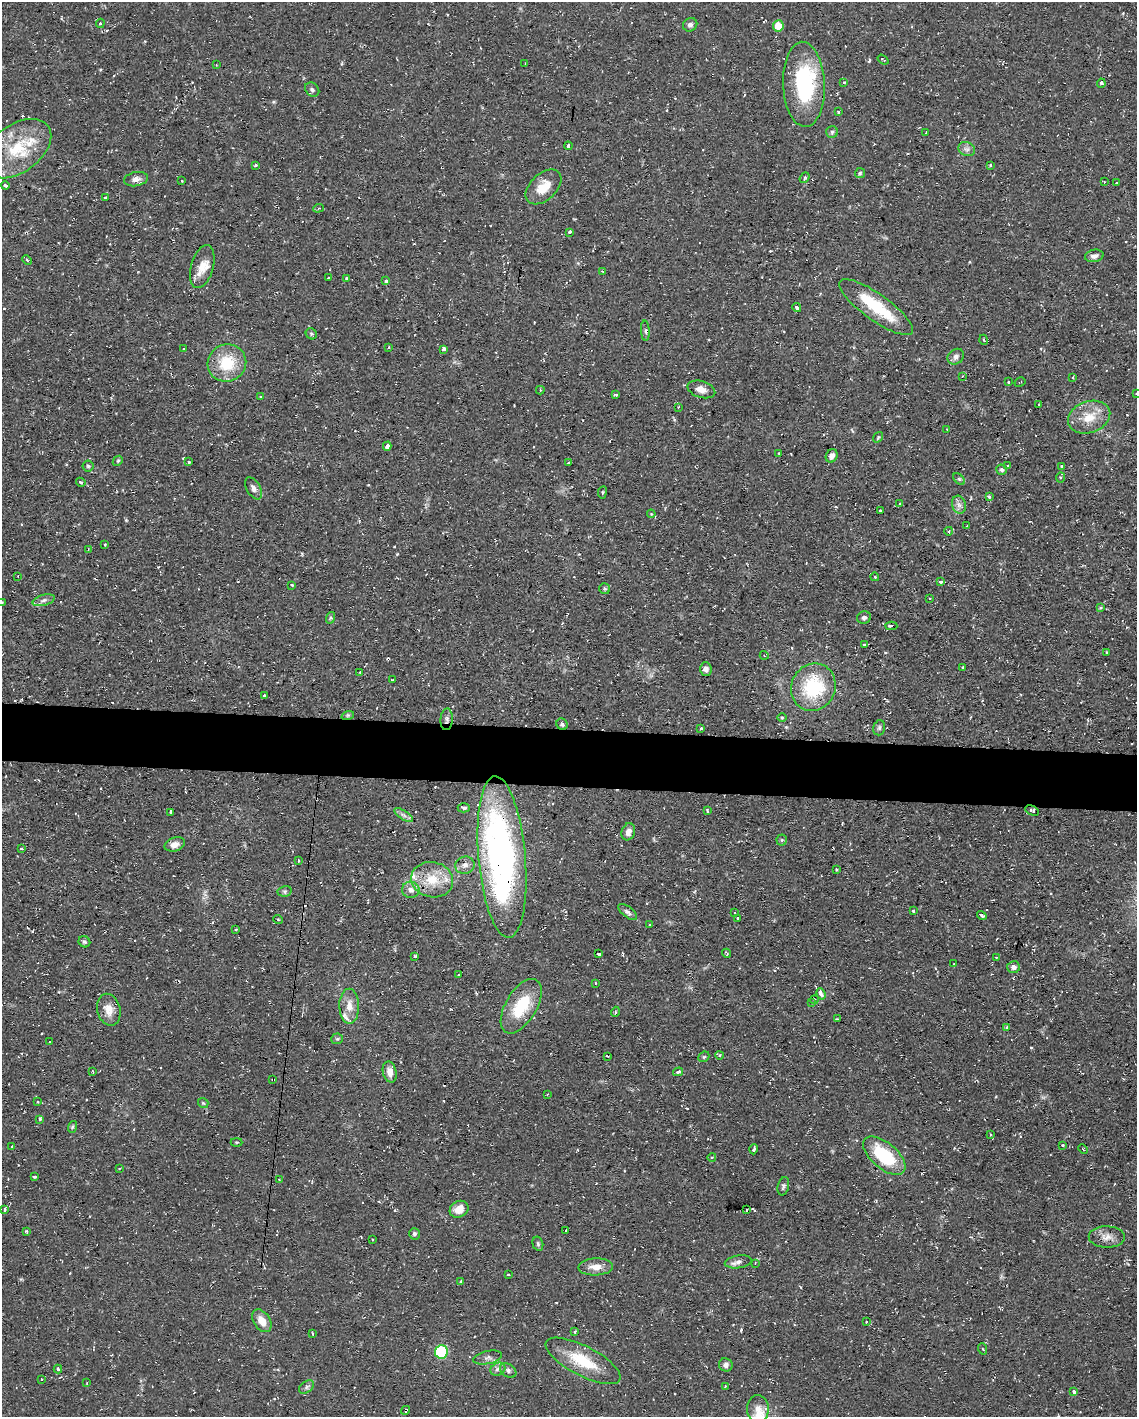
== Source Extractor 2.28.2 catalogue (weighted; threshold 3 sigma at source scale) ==
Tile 6 of 4 x 3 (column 2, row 2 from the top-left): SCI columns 1135-2269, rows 1629-3043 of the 4538 x 4561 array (HDU 1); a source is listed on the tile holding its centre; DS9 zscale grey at full resolution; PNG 1139 x 1419 px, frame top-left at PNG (2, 2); each listed source drawn as its Kron ellipse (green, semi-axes under 4 px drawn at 4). Shown black and unused: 4% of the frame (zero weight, under 2 of 3 exposures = <1% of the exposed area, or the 3 px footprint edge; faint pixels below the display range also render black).
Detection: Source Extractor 2.28.2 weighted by HDU 2 'WHT'; one run over the whole footprint, this tile lists its part. Background 0.112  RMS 0.0077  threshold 0.0345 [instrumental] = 3 sigma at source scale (4.5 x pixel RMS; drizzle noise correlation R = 1.50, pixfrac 1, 0.05/0.05 arcsec/px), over >= 5 px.
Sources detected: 244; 2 inside a brighter object's white glare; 23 cosmic-ray / hot-pixel residue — neither listed nor drawn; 7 inside a brighter listed object's ellipse — not listed separately; the other 212 listed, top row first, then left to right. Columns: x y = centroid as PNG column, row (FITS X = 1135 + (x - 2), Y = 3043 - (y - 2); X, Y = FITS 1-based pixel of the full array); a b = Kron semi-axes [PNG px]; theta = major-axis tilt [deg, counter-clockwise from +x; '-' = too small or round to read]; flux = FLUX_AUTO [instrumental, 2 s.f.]
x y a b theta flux
100 23 4 4 - 1.1
690 25 7 6 - 2.7
778 26 6 5 - 14
883 60 6 2 -36 0.94
525 64 3 2 - 0.58
216 65 3 2 - 0.63
844 82 4 3 - 0.89
1101 83 4 4 - 2.6
804 84 42 21 -88 74
312 90 8 6 -44 2.3
838 112 4 3 - 1.4
832 132 6 6 - 1.6
926 133 4 2 - 2.8
568 146 4 3 - 2.6
17 149 38 24 36 40
967 149 9 6 -26 2.9
255 165 4 3 - 0.95
990 165 3 3 - 2.9
860 173 5 5 - 1.1
805 178 6 3 52 1.2
136 179 12 7 11 4.3
182 181 3 2 - 0.79
1104 182 2 2 - 0.51
1117 183 3 3 - 1.2
5 186 4 3 - 1.4
543 187 21 13 43 14
105 197 3 3 - 1.2
318 208 5 4 - 1.3
570 232 3 3 - 11
1094 256 9 6 10 2.9
27 260 5 3 - 0.92
202 267 22 11 74 10
602 271 4 3 - 0.68
328 278 2 2 - 0.62
346 279 3 2 - 1.3
386 281 4 4 - 1.3
797 307 4 3 - 4.4
876 307 44 13 -36 40
645 331 10 3 -86 1.4
311 334 6 5 - 1.3
984 340 5 3 - 0.74
389 347 3 2 - 0.59
183 349 3 2 - 1.4
444 349 3 3 - 6.7
956 357 9 7 38 3.2
227 363 19 18 - 28
962 376 2 2 - 0.53
1073 377 3 3 - 0.84
1008 382 3 3 - 2.3
1020 382 6 2 30 0.61
701 389 14 8 -17 6.2
540 390 4 3 - 0.94
1136 394 3 2 - 0.56
616 395 3 3 - 1.8
261 397 4 3 - 0.91
1039 404 3 3 - 1
678 407 2 2 - 0.56
1089 417 22 15 20 17
947 430 4 3 - 0.54
878 437 6 4 55 1
387 446 4 3 - 11
779 454 3 2 - 0.68
832 456 7 5 64 3.3
118 461 5 4 - 1
188 462 3 3 - 1.7
569 463 3 3 - 2.6
1007 465 3 3 - 0.7
88 466 5 5 - 1.2
1061 466 3 3 - 1.1
1002 470 5 5 - 1.3
1061 477 5 4 - 1.3
959 479 7 4 -45 1.3
81 482 5 4 - 1.3
253 488 12 7 -61 3.3
602 492 6 3 81 0.92
989 496 3 3 - 2.1
900 503 3 3 - 1.7
959 505 9 6 -74 3.2
881 510 3 3 - 6
651 514 4 3 - 0.64
967 526 3 2 - 0.88
949 531 4 3 - 1
105 545 3 3 - 1.1
88 549 3 2 - 0.68
18 576 3 3 - 1.1
875 577 4 3 - 0.8
940 582 4 3 - 2.6
292 585 3 3 - 1.5
605 589 5 5 - 1.3
929 598 3 2 - 0.53
44 600 11 5 15 3
2 602 3 2 - 0.8
1100 608 4 3 - 1.1
864 617 7 6 - 2.3
330 618 6 4 71 1.2
891 626 6 3 -2 3.8
864 645 3 3 - 1.7
1106 652 3 3 - 1.2
764 655 4 3 - 0.73
963 667 2 2 - 0.73
706 669 7 6 - 2.9
360 672 3 2 - 0.61
392 680 3 2 - 0.85
813 687 24 22 63 50
264 696 3 3 - 6.7
348 715 6 4 18 1.2
782 717 5 3 - 0.78
447 719 11 6 85 2.9
562 724 6 5 - 1.5
701 728 3 3 - 3
879 728 8 5 75 1.7
464 808 6 4 1 1.3
707 811 3 3 - 1.5
1032 811 7 4 -27 1.8
171 812 4 3 - 4.8
404 815 11 4 -34 2.7
628 832 9 6 72 4.5
782 840 5 5 - 1
175 844 10 7 16 5.4
21 849 3 2 - 0.74
502 857 81 23 -85 280
298 860 3 3 - 0.84
465 865 10 8 16 4.1
836 870 3 3 - 1
432 880 21 17 -12 21
411 890 9 8 - 4
285 891 7 5 11 1.5
913 911 3 3 - 3.7
628 912 11 5 -37 2.6
734 913 3 3 - 2.5
982 916 5 3 - 1.7
737 918 3 3 - 1.2
278 919 5 3 - 0.7
649 925 3 2 - 0.57
236 929 3 2 - 1.4
84 942 6 5 - 1.7
727 953 4 2 - 1.1
599 954 3 3 - 4
415 956 4 3 - 1.7
996 957 3 2 - 0.43
954 964 3 2 - 1.6
1014 967 6 6 - 4.2
458 975 2 2 - 0.75
595 983 3 2 - 0.57
821 994 6 4 -72 7.5
815 1000 4 4 - 1.2
812 1003 4 3 - 1.3
349 1006 17 10 -89 8.6
521 1006 30 15 59 33
109 1010 16 11 -76 9.9
615 1012 5 3 - 0.98
837 1019 3 2 - 0.61
1007 1027 4 3 - 0.93
337 1039 6 5 - 1.2
49 1042 2 2 - 0.68
719 1055 4 3 - 0.95
607 1056 3 2 - 0.74
704 1057 6 5 - 1.1
93 1072 3 2 - 0.65
390 1072 10 6 -76 5.9
678 1072 5 3 - 1.7
273 1079 3 2 - 0.91
547 1094 3 2 - 0.65
38 1102 3 2 - 0.84
203 1103 5 5 - 1.1
40 1119 3 3 - 1.3
72 1127 6 4 71 1.1
990 1135 4 2 - 0.87
237 1142 6 3 0 0.78
1063 1145 3 2 - 1
12 1147 3 2 - 1.1
754 1149 5 3 - 3.1
1083 1149 5 3 - 0.86
884 1156 25 13 -40 47
712 1157 4 3 - 0.82
119 1168 2 2 - 0.75
34 1177 3 2 - 0.8
279 1179 3 2 - 0.47
783 1186 9 5 76 1.9
459 1209 10 8 30 9.5
4 1210 4 3 - 1.8
746 1210 3 3 - 6.1
566 1230 3 2 - 2.4
27 1232 4 3 - 1.3
414 1234 6 5 - 1.7
1107 1237 18 10 -1 6.9
372 1239 3 3 - 1.8
538 1244 7 5 -75 1.3
738 1262 13 6 8 3.4
755 1263 3 2 - 0.81
596 1267 17 8 2 7.6
508 1275 3 2 - 0.98
460 1282 3 3 - 1.3
262 1321 13 8 -57 8.7
866 1321 3 2 - 0.82
575 1332 4 3 - 1.3
313 1334 3 2 - 0.99
983 1349 6 3 -69 0.87
441 1352 7 6 - 54
488 1358 14 6 11 3.4
583 1361 41 15 -27 29
726 1365 7 6 - 2.9
58 1369 4 3 - 1.2
498 1369 8 6 28 2.7
508 1370 9 6 -35 2.6
41 1379 2 2 - 0.74
87 1383 3 2 - 0.75
725 1386 3 2 - 0.89
306 1387 8 5 38 2
1074 1392 4 3 - 3.8
758 1409 14 11 88 6.9
406 1410 5 3 - 3.6
Overlapping masked pixels (flux is a lower limit): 5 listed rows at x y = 891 626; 447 719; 502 857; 273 1079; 406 1410
Isophote crosses this tile's border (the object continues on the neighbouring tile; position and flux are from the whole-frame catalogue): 2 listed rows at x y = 1136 394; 2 602
Unlisted compact peaks at least as high as the median listed source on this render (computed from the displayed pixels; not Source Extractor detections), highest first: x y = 741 1330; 397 554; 869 61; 126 520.